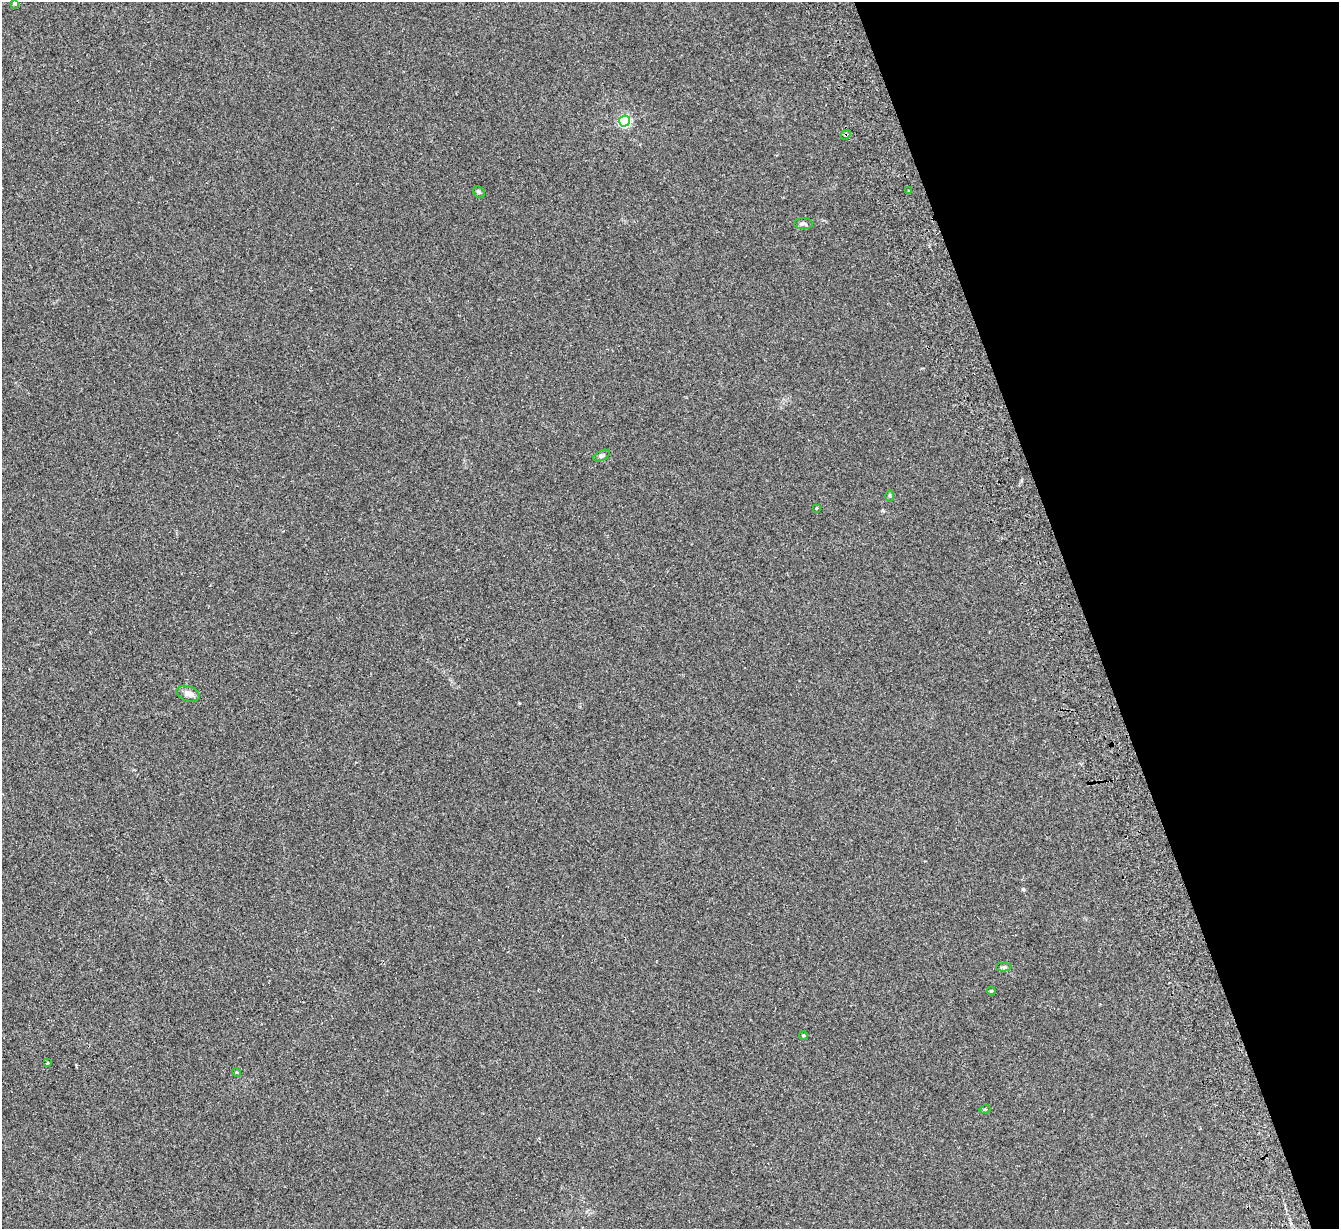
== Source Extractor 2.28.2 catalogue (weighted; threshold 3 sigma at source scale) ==
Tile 12 of 4 x 4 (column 4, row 3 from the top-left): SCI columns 4068-5404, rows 1399-2625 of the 5459 x 5375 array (HDU 1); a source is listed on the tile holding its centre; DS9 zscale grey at full resolution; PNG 1341 x 1231 px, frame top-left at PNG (2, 2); each listed source drawn as its Kron ellipse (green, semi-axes under 4 px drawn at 4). Shown black and unused: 19% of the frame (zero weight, under 2 of 3 exposures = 3% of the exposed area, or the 3 px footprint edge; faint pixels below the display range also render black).
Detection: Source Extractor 2.28.2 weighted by HDU 2 'WHT'; one run over the whole footprint, this tile lists its part. Background 0.0807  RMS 0.0082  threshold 0.037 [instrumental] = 3 sigma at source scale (4.5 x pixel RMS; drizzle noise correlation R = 1.50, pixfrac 1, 0.05/0.05 arcsec/px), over >= 5 px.
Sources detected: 17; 1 cosmic-ray / hot-pixel residue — neither listed nor drawn; the other 16 listed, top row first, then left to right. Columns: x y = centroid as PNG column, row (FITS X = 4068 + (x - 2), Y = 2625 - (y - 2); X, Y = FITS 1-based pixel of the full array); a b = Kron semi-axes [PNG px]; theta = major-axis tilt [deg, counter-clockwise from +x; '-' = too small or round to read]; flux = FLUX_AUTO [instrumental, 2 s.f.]
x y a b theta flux
15 3 4 3 - 1.8
624 121 5 5 - 110
846 135 5 4 - 1.5
909 191 3 3 - 1
479 192 6 5 - 1.2
803 224 9 5 -4 2
602 456 9 5 25 1.7
890 496 6 4 -89 0.86
817 508 3 2 - 0.55
188 694 12 7 -19 4.5
1003 967 7 4 0 1.3
991 991 4 4 - 0.99
803 1035 4 4 - 0.99
47 1063 3 3 - 2.5
236 1072 5 3 - 0.8
985 1109 5 3 - 0.73
Overlapping masked pixels (flux is a lower limit): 1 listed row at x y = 846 135
Isophote crosses this tile's border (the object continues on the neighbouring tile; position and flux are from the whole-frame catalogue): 1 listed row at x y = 15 3
Unlisted compact peaks at least as high as the median listed source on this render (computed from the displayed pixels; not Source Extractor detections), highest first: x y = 1023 889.